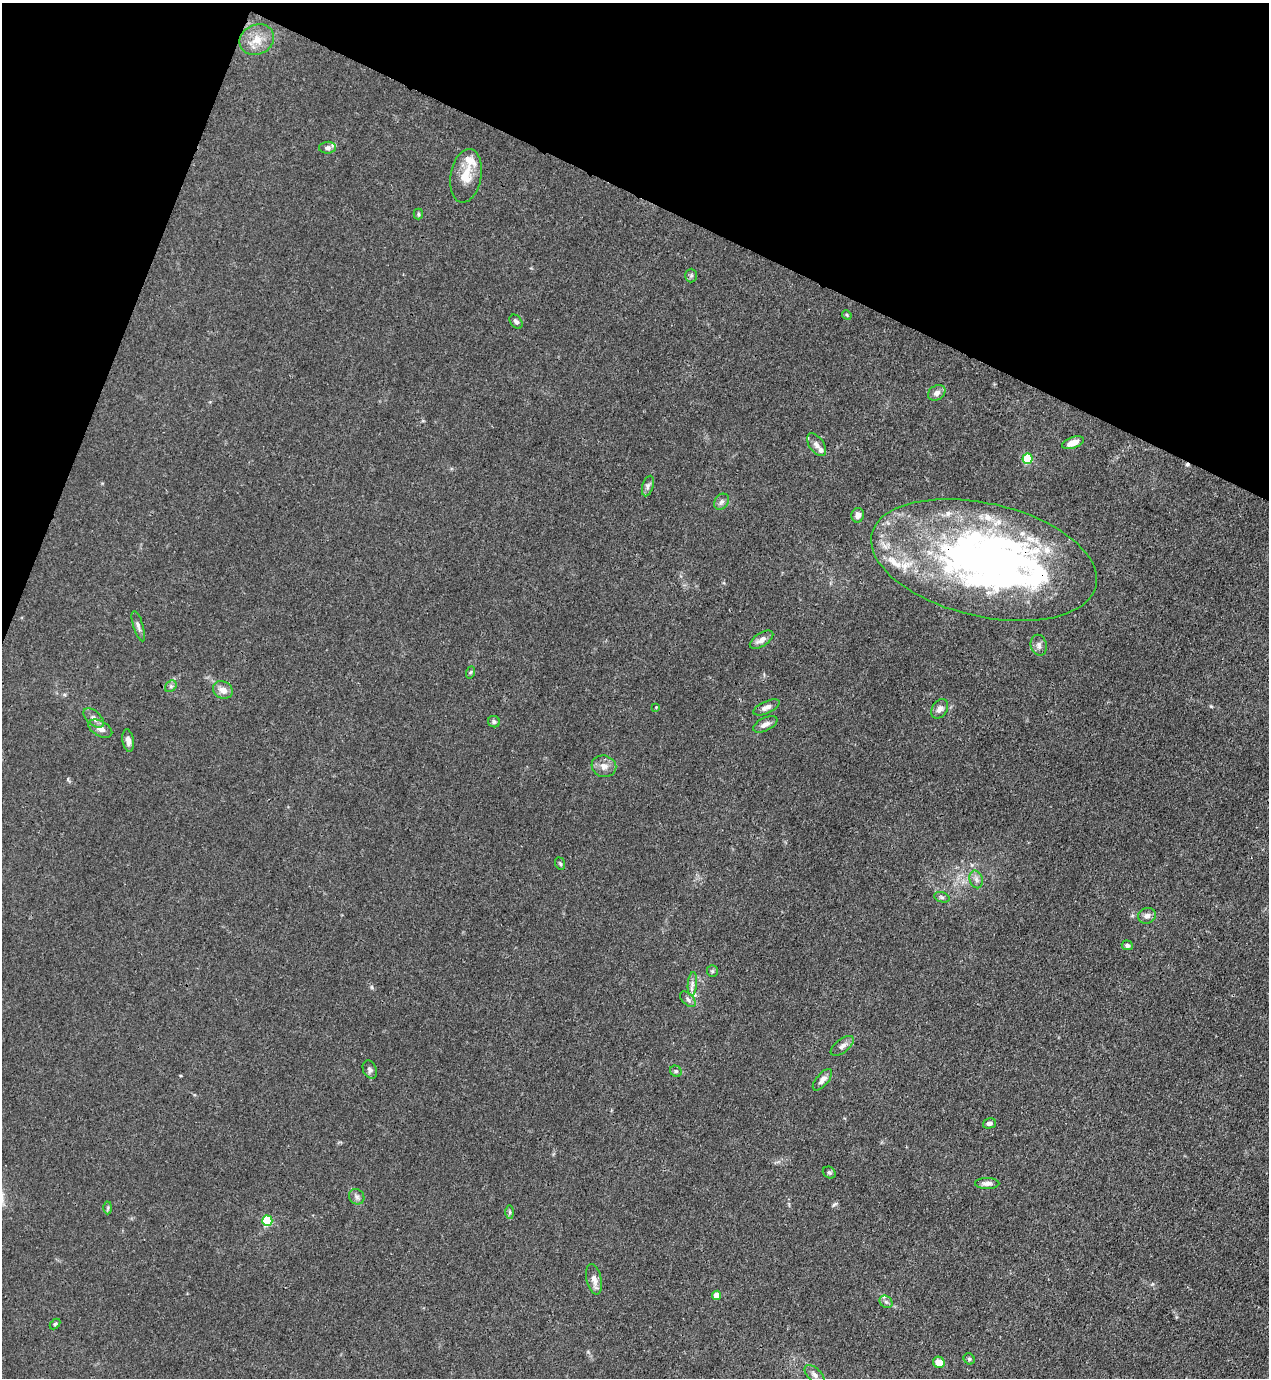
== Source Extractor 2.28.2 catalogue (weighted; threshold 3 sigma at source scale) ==
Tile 2 of 4 x 4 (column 2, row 1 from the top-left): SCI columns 1490-2756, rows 4169-5544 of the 5645 x 5584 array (HDU 1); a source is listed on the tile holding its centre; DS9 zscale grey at full resolution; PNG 1271 x 1380 px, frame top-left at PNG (2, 3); each listed source drawn as its Kron ellipse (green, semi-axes under 4 px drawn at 4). Shown black and unused: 19% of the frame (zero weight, under 3 of 4 exposures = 7% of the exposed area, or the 3 px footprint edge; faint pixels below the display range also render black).
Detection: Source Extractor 2.28.2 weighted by HDU 2 'WHT'; one run over the whole footprint, this tile lists its part. Background 0.0179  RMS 0.0025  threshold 0.0113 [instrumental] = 3 sigma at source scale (4.5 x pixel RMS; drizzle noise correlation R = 1.50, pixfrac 1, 0.05/0.05 arcsec/px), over >= 5 px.
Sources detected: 74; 3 inside a brighter object's white glare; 1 cosmic-ray / hot-pixel residue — neither listed nor drawn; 14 inside a brighter listed object's ellipse — not listed separately; the other 56 listed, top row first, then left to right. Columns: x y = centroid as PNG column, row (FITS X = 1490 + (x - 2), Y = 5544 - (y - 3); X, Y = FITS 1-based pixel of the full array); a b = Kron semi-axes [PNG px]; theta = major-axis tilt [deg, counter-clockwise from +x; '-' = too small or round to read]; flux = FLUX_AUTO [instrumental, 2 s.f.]
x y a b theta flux
257 40 18 15 24 4.2
328 148 8 6 5 0.72
466 176 27 15 79 4.8
418 214 5 5 - 0.37
691 275 7 6 - 0.52
847 315 5 4 - 0.3
516 322 8 5 -52 0.65
937 393 9 7 33 1.3
1073 443 11 5 20 2.4
817 445 13 7 -54 1.2
1027 459 5 5 - 14
648 486 10 5 73 0.83
722 502 9 6 51 0.8
858 515 7 6 - 1.3
984 560 115 56 -13 120
138 626 16 5 -73 0.94
762 640 13 6 34 1.6
1039 645 10 8 -76 0.99
471 672 6 4 70 0.38
171 686 6 5 - 0.51
223 690 10 8 -27 1.9
656 707 3 3 - 0.15
766 707 14 6 25 1.3
940 709 10 7 57 1.5
94 718 12 6 -43 1.2
494 722 6 5 - 0.63
765 724 13 6 26 1.3
100 729 13 7 -29 1.8
128 741 11 6 -81 1.2
604 766 12 10 -18 1.9
560 864 6 4 -69 0.44
976 879 9 6 -75 1
942 897 8 5 -19 0.53
1147 916 9 7 18 1.2
1127 945 5 5 - 0.67
712 971 6 5 - 0.42
692 984 12 4 85 0.99
688 999 9 5 -46 0.84
842 1046 14 6 38 1.2
370 1070 9 6 -66 0.72
676 1071 6 5 - 0.48
822 1080 13 6 50 1.3
989 1123 7 5 16 0.89
829 1172 7 5 -33 0.47
987 1183 12 5 -1 1.1
357 1197 8 7 - 0.78
108 1208 6 4 88 0.36
510 1212 7 4 -89 0.45
267 1221 5 5 - 17
594 1279 15 7 -78 2
717 1295 4 4 - 3.4
886 1302 7 5 -42 0.58
55 1324 6 4 45 0.34
969 1359 6 5 - 0.42
939 1362 6 5 - 2.7
815 1375 12 6 -44 1.1
Overlapping masked pixels (flux is a lower limit): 1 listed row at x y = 984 560